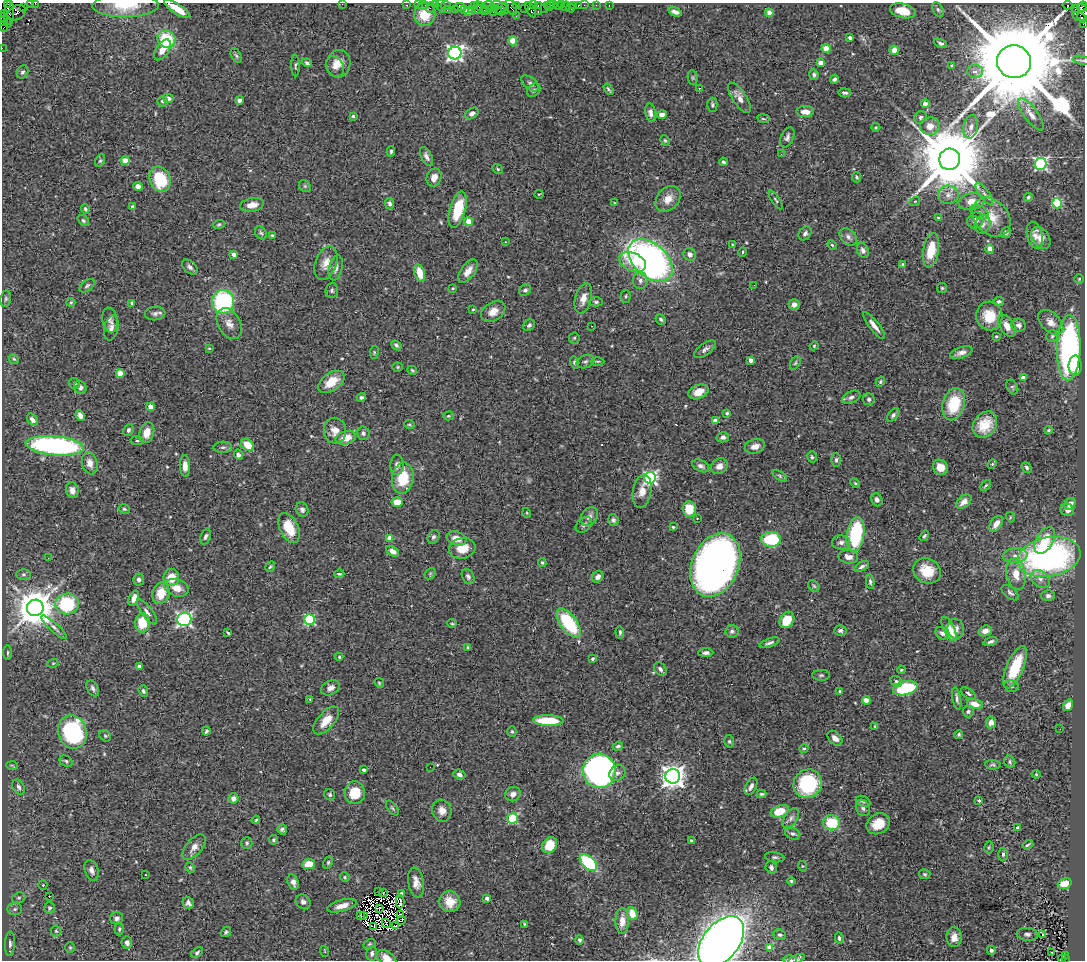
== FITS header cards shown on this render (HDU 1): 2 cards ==
NAXIS1  =                 1083
NAXIS2  =                  958

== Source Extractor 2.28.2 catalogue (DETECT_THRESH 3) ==
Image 1083 x 958 px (HDU 1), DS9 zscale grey, 1 PNG px = 1 image px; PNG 1087 x 962 px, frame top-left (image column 1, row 958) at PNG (2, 3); each listed source drawn as its Kron ellipse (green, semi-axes under 4 px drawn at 4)
Background 0.684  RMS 0.044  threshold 0.131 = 3 sigma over >= 5 px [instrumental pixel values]
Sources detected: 534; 7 with non-positive FLUX_AUTO (blend fragments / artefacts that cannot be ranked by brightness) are neither listed nor drawn; of the other 527, the 500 brightest by FLUX_AUTO listed and drawn (27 fainter detections omitted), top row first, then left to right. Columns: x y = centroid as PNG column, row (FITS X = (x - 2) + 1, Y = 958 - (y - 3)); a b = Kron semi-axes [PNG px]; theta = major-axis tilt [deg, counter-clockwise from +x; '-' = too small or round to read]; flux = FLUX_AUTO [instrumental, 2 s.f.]
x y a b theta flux
7 3 3 2 - 14
30 3 2 2 - 4
35 3 2 2 - 9.4
342 4 2 2 - 66
407 5 3 2 - 30
418 5 2 2 - 35
423 5 6 3 10 65
435 5 2 2 - 29
441 5 7 3 -74 68
488 5 6 2 6 70
496 5 6 2 6 120
516 5 3 3 - 48
533 5 3 2 - 37
538 5 3 2 - 40
547 5 3 2 - 54
554 5 2 2 - 53
558 5 3 2 - 49
561 5 3 2 - 17
574 5 3 3 - 47
584 5 2 2 - 21
596 5 2 2 - 9.7
1067 5 5 3 - 280
126 6 33 11 1 78
446 6 5 3 - 90
474 6 3 2 - 37
550 6 5 3 - 75
565 6 5 2 - 24
578 6 4 3 - 33
609 6 3 2 - 13
23 7 2 2 - 14
430 7 5 2 - 120
459 7 5 4 - 180
482 7 8 3 -31 210
511 7 8 5 -62 210
1082 7 5 3 - 110
501 8 7 4 45 180
524 8 2 2 - 41
544 8 3 2 - 68
570 8 4 3 - 52
177 9 15 5 -33 39
471 9 3 3 - 41
478 9 4 3 - 99
489 9 4 3 - 31
495 9 4 2 - 57
505 9 5 2 - 97
938 9 7 5 -62 6.1
1076 9 3 3 - 180
447 10 4 3 - 35
455 10 3 3 - 89
465 10 3 2 - 110
484 10 4 4 - 120
531 10 8 3 -60 220
501 11 5 3 - 230
903 11 13 7 -14 56
469 12 4 3 - 35
493 12 2 2 - 26
538 12 3 2 - 75
675 12 7 4 -20 12
16 13 10 6 32 390
769 13 4 4 - 37
1080 13 8 8 - 460
5 14 3 2 - 32
9 14 14 4 87 350
425 14 11 10 - 76
516 16 2 2 - 24
1082 17 5 4 - 160
6 19 7 3 -45 120
3 22 5 3 - 91
1083 24 2 2 - 12
4 27 5 3 - 120
850 38 4 3 - 8.5
167 39 9 8 - 140
513 41 4 4 - 77
941 43 7 4 -20 6.2
2 48 2 2 - 14
826 48 4 4 - 61
162 50 12 6 56 28
894 50 4 4 - 37
455 53 6 6 - 1000
236 56 7 5 -62 5.7
1082 60 9 3 -11 3.7
1014 62 17 16 - 75000
307 63 5 4 - 7.3
821 63 4 4 - 35
338 64 14 12 79 33
296 66 10 3 -89 4.7
952 66 4 4 - 5.3
335 67 11 8 -58 19
975 71 8 6 -2 13
23 72 7 5 62 7.3
814 75 5 4 - 6.6
693 78 7 5 -84 5
834 79 4 3 - 7.1
530 83 10 6 -38 8.8
699 88 3 2 - 14
608 89 6 2 -57 4.4
534 90 7 5 46 5.9
845 93 6 4 -7 7.5
168 98 5 4 - 11
739 98 17 7 -56 25
240 100 4 4 - 9.6
163 101 5 5 - 6.2
925 104 4 4 - 39
712 105 7 5 -90 5.2
805 112 9 5 -2 25
472 113 7 5 33 13
651 113 9 5 -78 15
1031 114 19 7 -52 23
662 115 5 4 - 13
353 116 4 4 - 4.3
920 117 6 5 - 6.8
763 119 6 3 -9 3.2
930 126 10 9 - 28
876 127 4 4 - 3.3
971 127 12 7 79 17
787 137 10 6 66 11
665 140 5 4 - 4
391 151 5 3 - 5.1
781 154 3 3 - 3.8
426 157 10 5 -64 11
950 159 10 10 - 39000
125 160 4 4 - 48
100 161 6 4 62 4.6
724 162 4 4 - 5.5
1041 164 6 6 - 440
498 169 5 4 - 3.5
434 177 9 7 68 23
857 177 5 4 - 5.7
160 179 13 10 -69 150
138 186 5 4 - 14
305 186 6 5 - 5.5
539 194 4 2 - 2.7
984 194 13 5 -54 12
948 195 10 9 - 20
1028 197 4 3 - 5.3
668 199 14 10 48 34
776 200 11 3 -57 5.1
915 201 5 3 - 2.5
971 202 13 8 11 32
615 203 3 2 - 15
1057 203 5 4 - 190
390 204 6 4 -85 7.4
252 205 12 7 11 26
133 207 4 3 - 6.7
85 209 5 4 - 4.4
458 210 19 7 74 120
979 212 10 6 -28 10
991 217 22 16 -46 65
939 218 4 3 - 4.9
975 220 8 7 - 16
83 221 6 4 -40 4.7
469 222 4 4 - 64
219 224 6 3 22 4
983 224 9 7 68 14
261 233 7 5 -52 5.4
805 233 7 5 51 9
1006 233 5 5 - 7.1
273 235 4 3 - 4.1
1035 235 14 7 -76 18
848 237 10 7 -44 13
1041 238 12 8 -56 37
505 242 3 2 - 4.7
733 245 3 3 - 3
832 245 5 3 - 3.6
990 249 4 4 - 44
863 250 8 5 -67 12
931 250 17 8 80 80
743 252 4 3 - 3.2
690 254 6 6 - 16
234 255 4 4 - 18
650 260 26 16 -42 1300
633 262 14 9 -23 52
326 263 18 10 69 29
903 265 4 4 - 7.7
190 267 9 6 -44 10
336 268 13 6 78 15
468 271 14 7 54 24
420 273 9 5 -74 54
1079 279 4 4 - 3.3
640 281 8 7 - 11
754 285 2 2 - 3.6
87 286 9 5 38 6.9
453 288 3 2 - 2.5
942 288 5 5 - 4.2
332 290 7 6 - 6.5
525 290 6 5 - 7.1
626 296 6 5 - 4.8
583 298 15 8 75 29
6 299 8 5 80 6
999 301 5 4 - 6.4
71 302 4 4 - 3.4
223 302 12 11 - 320
596 302 7 4 0 5.8
132 303 4 3 - 6.7
794 305 5 5 - 12
473 309 4 3 - 3.1
493 311 13 9 33 28
155 313 10 6 7 9.7
989 316 14 13 - 75
661 319 5 4 - 6.2
110 320 12 7 -78 12
1051 322 15 9 -43 24
229 324 17 11 -61 27
529 325 6 5 - 6
1018 325 7 6 - 12
592 326 3 2 - 3
874 326 16 5 -52 22
1007 326 12 7 -57 29
111 328 13 7 77 14
996 336 3 2 - 2.9
1052 336 6 5 - 5.7
574 338 5 5 - 4.5
396 345 6 4 -40 5.5
814 346 4 4 - 2.9
209 348 3 3 - 2.6
1069 348 32 12 88 660
705 349 13 6 36 12
374 352 6 3 83 3.3
961 353 12 5 17 16
14 359 5 4 - 4
751 360 4 4 - 18
585 361 9 6 23 8.9
598 361 7 3 0 3.5
575 362 6 4 -74 6
795 363 7 4 60 4.9
1075 366 10 6 -90 46
398 367 5 4 - 3.6
412 370 5 3 - 3.7
120 374 4 4 - 71
1023 378 4 3 - 27
331 382 15 8 35 55
880 382 5 4 - 4.4
74 383 6 5 - 6.1
80 387 7 6 - 14
1012 387 8 5 -59 5.8
698 392 10 7 22 36
361 397 5 4 - 5.7
851 397 9 6 25 11
869 399 6 5 - 7.5
954 404 16 11 74 120
151 407 4 4 - 42
727 413 4 4 - 4.2
80 415 6 4 -66 13
893 415 8 4 50 6.5
449 416 5 4 - 3.8
32 420 6 4 -52 13
715 421 4 4 - 22
409 425 5 2 - 3.1
985 425 14 11 53 60
128 430 6 5 - 6.9
1048 430 4 3 - 3.6
335 431 13 11 -87 29
147 433 11 7 72 32
363 433 7 6 - 8.1
723 437 6 5 - 9.7
346 438 10 6 15 45
137 440 7 4 -3 5.4
247 445 7 5 -42 53
55 446 29 9 -5 640
755 446 10 7 16 20
223 447 9 5 3 8
238 455 5 4 - 8.6
812 457 6 4 -77 5.3
836 460 7 5 89 6.1
90 463 11 7 -77 23
992 464 5 4 - 3.4
397 465 10 6 87 14
185 466 10 5 -88 22
701 466 9 5 -27 11
719 466 9 7 39 21
940 467 8 7 - 31
1027 467 6 4 -47 6
780 476 8 4 -36 5.1
403 478 15 10 80 91
650 478 6 5 - 640
855 483 6 3 -44 3.5
986 485 6 3 45 3.5
72 490 8 6 -78 17
642 491 16 9 81 29
877 500 7 5 -66 9.4
397 502 5 5 - 46
964 502 9 5 39 23
1070 504 6 5 - 19
124 509 6 4 -16 5.2
689 509 8 7 - 66
302 510 7 6 - 8.4
1067 510 7 6 - 13
527 513 5 3 - 2.7
589 517 10 7 51 16
1010 517 5 3 - 2.6
697 518 3 2 - 5.4
613 520 6 5 - 7.4
996 524 9 5 54 23
584 525 9 6 39 9.2
673 527 3 3 - 3.2
289 528 16 9 -64 77
856 534 17 8 80 230
205 536 8 4 69 7.6
924 536 5 3 - 5.3
433 537 7 5 58 7
390 538 4 4 - 33
456 539 10 7 -20 26
771 539 10 7 -1 150
1045 540 14 8 61 61
841 542 9 7 -2 13
462 548 13 10 12 49
392 551 7 4 -32 17
1015 556 12 7 5 20
848 557 10 6 -6 21
1049 557 32 19 11 880
48 558 2 2 - 2.8
542 562 4 3 - 3.5
715 565 33 23 67 1800
862 566 8 4 28 7.5
270 567 6 3 61 4.5
927 571 14 12 -27 73
23 574 7 5 1 6.2
339 574 5 3 - 4.2
430 574 6 4 47 4.9
1016 574 16 9 -80 45
468 576 8 5 -60 8.6
171 577 9 8 - 49
598 577 6 5 - 13
139 579 6 5 - 9.7
1040 579 10 8 -40 19
870 582 7 4 -84 6.9
814 586 6 5 - 5.1
176 588 12 8 -18 37
161 593 11 8 74 64
1010 593 10 5 -40 9.6
1048 596 6 5 - 7.6
134 598 8 4 68 27
67 604 11 10 - 220
35 608 8 8 - 9100
147 612 15 5 -53 14
184 619 7 7 - 560
310 619 5 5 - 250
787 620 9 6 56 72
143 623 9 7 83 87
452 623 4 4 - 3.5
569 623 17 8 -54 200
54 627 17 4 -42 13
949 629 13 5 -64 54
956 629 10 8 -81 16
840 630 6 5 - 8.5
732 631 6 6 - 7.6
985 631 7 5 19 20
620 632 6 3 -86 4.6
228 633 3 2 - 4.4
942 633 7 5 -37 12
990 642 7 4 19 7.6
769 643 10 3 20 8
468 647 4 4 - 3.1
8 653 7 3 -86 4.3
706 653 7 4 1 8.6
339 657 4 4 - 3.7
592 659 3 3 - 4.4
53 663 5 3 - 2.7
139 666 4 4 - 7.2
1015 667 22 8 67 120
660 669 7 5 -51 8.3
901 670 4 4 - 2.9
821 675 9 5 1 5.9
896 681 6 5 - 6.9
379 683 5 4 - 3.6
1011 686 7 5 -14 7.9
93 688 8 5 -60 8.7
331 688 10 7 28 15
905 688 12 7 13 210
143 691 6 4 -70 5.5
840 691 3 3 - 4
968 693 8 4 -35 6.9
957 698 11 3 -80 7.1
310 699 3 3 - 2.7
866 700 4 4 - 62
975 704 8 5 -14 30
1068 705 6 4 56 27
968 711 6 5 - 6.1
326 720 17 8 48 42
548 721 15 5 -2 100
991 722 6 5 - 14
875 726 4 3 - 3.3
1060 729 3 2 - 4.3
206 731 4 3 - 4.9
512 731 5 4 - 4.1
72 732 17 14 -71 450
959 734 4 4 - 4.9
105 736 6 5 - 5.3
835 738 9 6 -45 18
729 741 6 5 - 5.2
618 746 5 4 - 7
804 749 5 4 - 3.9
66 761 7 5 -33 5.3
1010 762 6 5 - 6.1
12 765 6 4 -3 3.3
993 765 8 4 -6 5.4
430 767 2 2 - 4.5
364 770 3 3 - 8.8
599 771 17 16 - 850
617 773 8 7 - 10
1036 774 4 4 - 3
459 775 6 4 -22 8.2
673 776 7 7 - 2500
808 784 15 14 - 230
751 786 9 5 62 13
19 787 8 5 -60 9.5
355 793 11 10 - 76
513 794 8 7 - 16
761 794 5 3 - 4.5
330 795 6 5 - 5
233 798 5 5 - 14
979 800 4 3 - 7.6
863 801 7 5 -24 6.6
392 808 8 4 -52 5.1
863 808 8 6 -61 12
442 811 11 9 -74 22
780 811 9 5 21 63
513 818 5 5 - 140
791 818 11 6 56 11
256 820 4 3 - 3.1
831 823 8 7 - 110
878 824 12 10 30 52
1017 827 3 3 - 5.5
282 829 5 4 - 6.8
793 834 8 5 -23 8.3
274 840 4 4 - 5.1
691 841 3 3 - 5.8
247 843 5 5 - 4.7
550 845 8 7 - 70
1028 845 6 2 35 4.4
194 847 15 8 49 23
989 847 6 4 78 3.4
1003 854 7 4 88 6.7
775 857 10 5 -9 7.1
328 862 6 4 64 4.8
588 863 10 6 -43 230
309 864 6 5 - 52
802 866 5 3 - 2.6
771 867 6 5 - 9.5
190 868 6 4 -67 4
92 870 10 6 -70 13
925 874 6 5 - 5.1
145 875 3 2 - 3.7
345 877 5 4 - 3.5
791 881 4 4 - 4.1
293 882 8 5 -72 13
416 883 15 8 -80 23
1065 884 7 5 20 47
43 885 4 4 - 3
378 892 2 2 - 5.4
383 893 4 2 - 5
402 894 4 4 - 20
49 897 3 2 - 34
19 898 7 5 21 5.6
487 898 4 3 - 13
303 902 8 6 -46 13
400 902 6 4 90 25
450 902 11 10 - 37
188 903 6 5 - 10
342 906 15 5 14 22
50 908 5 5 - 5.3
379 908 2 2 - 4.1
15 909 7 6 - 9.3
632 914 6 5 - 46
360 915 3 2 - 4.8
364 915 4 2 - 2.9
400 915 3 3 - 5.8
117 918 6 6 - 9.4
401 921 5 3 - 11
622 921 13 7 89 27
386 923 5 2 - 4
525 924 4 3 - 5.5
373 926 3 2 - 3.2
396 926 3 2 - 7.9
119 929 6 4 88 4.9
56 931 5 5 - 4.4
226 932 5 4 - 4.9
1027 934 10 6 -5 9.6
1042 934 4 3 - 53
780 935 6 5 - 6
954 937 10 7 89 24
839 938 6 4 -83 5.1
579 940 4 4 - 6.5
127 942 6 5 - 11
721 942 29 18 51 3400
10 944 12 5 88 11
369 944 6 4 27 4.3
70 947 5 4 - 3.8
770 947 4 4 - 55
991 950 4 4 - 9
324 951 5 3 - 2.6
1051 952 3 2 - 2.7
197 953 6 4 35 5.5
372 953 7 5 85 8.7
1065 955 3 2 - 48
387 958 10 6 -30 23
797 959 9 4 22 7.9
1062 959 4 3 - 150
1065 959 3 2 - 73
790 960 7 2 -1 5.6
At the frame edge (FLAGS 8, measured only in part): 15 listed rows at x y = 7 3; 30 3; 35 3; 342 4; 126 6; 177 9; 3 22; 1083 24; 2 48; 721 942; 387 958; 797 959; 1062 959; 1065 959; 790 960
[27 fainter detections neither listed nor drawn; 7 non-positive-flux detections neither listed nor drawn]